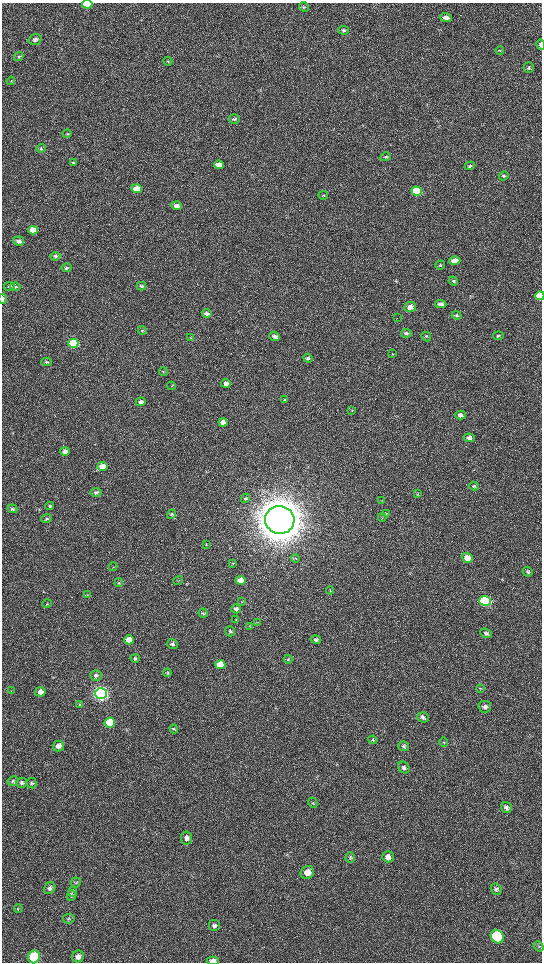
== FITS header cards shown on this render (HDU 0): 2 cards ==
NAXIS1  =                 1080 / length of data axis 1
NAXIS2  =                 1920 / length of data axis 2

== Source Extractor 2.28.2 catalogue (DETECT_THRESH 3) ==
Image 1080 x 1920 px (HDU 0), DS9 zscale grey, zoomed out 1/2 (1 PNG px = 2 x 2 image px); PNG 544 x 964 px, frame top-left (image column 1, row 1919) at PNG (2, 3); each listed source drawn as its Kron ellipse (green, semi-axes under 4 px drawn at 4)
Background 517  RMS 35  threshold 106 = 3 sigma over >= 5 px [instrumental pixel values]
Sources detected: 140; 2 cannot appear on this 1/2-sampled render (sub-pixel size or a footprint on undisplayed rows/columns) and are neither listed nor drawn; the other 138 listed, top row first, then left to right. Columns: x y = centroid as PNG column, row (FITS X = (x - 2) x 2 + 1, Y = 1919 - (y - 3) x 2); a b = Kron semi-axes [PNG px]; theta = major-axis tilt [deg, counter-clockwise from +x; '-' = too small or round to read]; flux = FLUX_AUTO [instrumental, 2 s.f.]
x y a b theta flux
87 4 5 4 - 2.0e+05
304 7 5 4 - 1.0e+04
446 18 6 4 -1 2.8e+04
343 30 5 4 - 1.3e+04
35 40 6 5 - 1.9e+04
541 44 5 3 - 2.5e+04
500 50 4 3 - 6.0e+03
19 56 5 4 - 1.0e+04
168 61 4 3 - 7.2e+03
529 68 5 5 - 1.2e+04
11 81 4 3 - 6.6e+03
234 119 5 4 - 1.4e+04
67 134 4 3 - 7.0e+03
41 148 4 4 - 1.1e+04
386 157 5 4 - 1.1e+04
73 162 4 4 - 7.6e+03
219 165 5 4 - 6.9e+04
470 166 5 4 - 1.2e+04
504 176 5 4 - 1.2e+04
137 189 5 4 - 1.1e+05
417 191 5 4 - 3.9e+05
323 195 5 3 - 7.2e+03
177 206 5 4 - 3.6e+04
33 230 5 4 - 1.4e+05
18 241 5 4 - 2.9e+04
55 256 5 4 - 1.5e+04
455 261 5 4 - 6.1e+04
440 265 5 4 - 8.9e+03
66 268 5 4 - 1.2e+04
453 281 5 4 - 9.9e+03
9 286 5 4 - 1.6e+04
141 286 4 4 - 1.3e+04
15 287 5 4 - 9.2e+03
540 296 4 4 - 2.6e+05
3 299 5 2 - 2.3e+04
441 304 6 4 -6 2.5e+04
410 307 6 5 - 4.6e+04
207 313 5 4 - 2.7e+04
457 315 5 4 - 1.2e+04
398 318 2 1 - 4.8e+03
142 330 4 3 - 9.3e+03
406 333 5 4 - 1.3e+04
275 336 5 4 - 2.5e+04
426 336 5 4 - 9.7e+03
498 336 5 4 - 9.4e+03
190 337 3 3 - 4.6e+03
73 343 5 4 - 8.6e+05
393 354 3 3 - 4.5e+03
308 358 5 4 - 1.4e+04
46 362 5 3 - 1.1e+04
163 371 4 3 - 6.8e+03
226 383 4 4 - 3.7e+04
171 386 4 3 - 5.1e+03
285 400 4 3 - 6.5e+03
141 402 5 4 - 2.8e+04
352 410 3 2 - 3.7e+03
460 415 5 4 - 2.6e+04
223 422 4 4 - 5.0e+04
469 438 5 4 - 3.2e+04
65 451 5 4 - 3.7e+04
103 466 5 4 - 1.2e+05
474 486 5 4 - 1.1e+04
96 492 5 4 - 1.5e+04
418 494 4 2 - 4.6e+03
245 498 5 4 - 8.8e+03
382 500 3 3 - 4.9e+03
50 506 4 4 - 1.2e+04
12 509 5 4 - 1.3e+04
171 514 5 4 - 1.0e+04
386 514 4 4 - 6.9e+03
382 517 4 3 - 5.3e+03
47 519 5 4 - 1.4e+04
280 520 15 13 -10 2.4e+07
206 544 4 3 - 7.3e+03
295 558 4 3 - 6.9e+03
467 558 6 5 - 7.1e+04
233 563 4 3 - 5.7e+03
113 567 4 3 - 6.4e+03
528 572 5 4 - 1.1e+04
178 580 5 3 - 6.7e+03
241 580 5 4 - 6.3e+04
119 583 4 4 - 8.9e+03
330 590 4 2 - 5.0e+03
87 595 3 2 - 4.0e+03
242 601 3 3 - 4.3e+03
485 601 6 5 - 9.9e+05
47 604 5 3 - 6.6e+03
236 609 5 4 - 1.9e+04
203 613 4 4 - 1.2e+04
236 620 4 2 - 3.5e+03
257 622 3 2 - 4.0e+03
250 626 3 2 - 3.4e+03
230 631 5 5 - 1.4e+04
486 633 6 4 -24 2.2e+04
129 640 5 4 - 8.0e+04
316 640 5 4 - 1.5e+04
172 644 5 5 - 1.7e+04
135 658 4 4 - 1.1e+04
288 659 4 4 - 7.6e+03
220 665 5 4 - 2.1e+05
167 673 4 3 - 6.7e+03
96 676 6 5 - 1.9e+04
481 688 4 3 - 6.8e+03
11 691 3 2 - 3.3e+03
40 692 5 4 - 3.3e+04
101 693 6 5 - 3.9e+06
80 704 4 3 - 6.5e+03
485 707 6 6 - 2.2e+04
423 717 6 5 - 2.4e+04
110 723 5 5 - 4.2e+05
174 729 4 4 - 8.2e+03
373 740 4 3 - 6.1e+03
444 742 4 4 - 7.8e+03
58 746 5 5 - 3.7e+04
404 746 5 5 - 1.6e+04
404 767 6 5 - 2.1e+04
13 781 5 5 - 1.4e+04
22 783 5 5 - 2.0e+04
32 783 5 4 - 1.2e+04
313 803 5 3 - 8.1e+03
507 808 6 5 - 2.0e+04
186 838 6 5 - 3.1e+04
350 857 5 4 - 1.4e+04
388 857 6 5 - 3.3e+04
307 872 7 6 - 6.2e+04
76 882 5 5 - 1.2e+04
50 888 6 5 - 2.2e+04
496 889 6 5 - 1.8e+04
73 892 5 4 - 1.1e+04
71 896 5 4 - 1.2e+04
18 909 4 3 - 5.6e+03
69 919 6 5 - 1.2e+04
214 925 6 6 - 2.1e+04
497 937 7 6 - 6.6e+05
539 946 5 4 - 1.2e+04
34 957 6 5 - 4.1e+05
78 957 6 5 - 2.8e+04
213 961 6 4 1 4.3e+04
At the frame edge (FLAGS 8, measured only in part): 5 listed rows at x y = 87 4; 541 44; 540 296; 3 299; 213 961
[2 sub-pixel or undisplayed-footprint detections neither listed nor drawn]